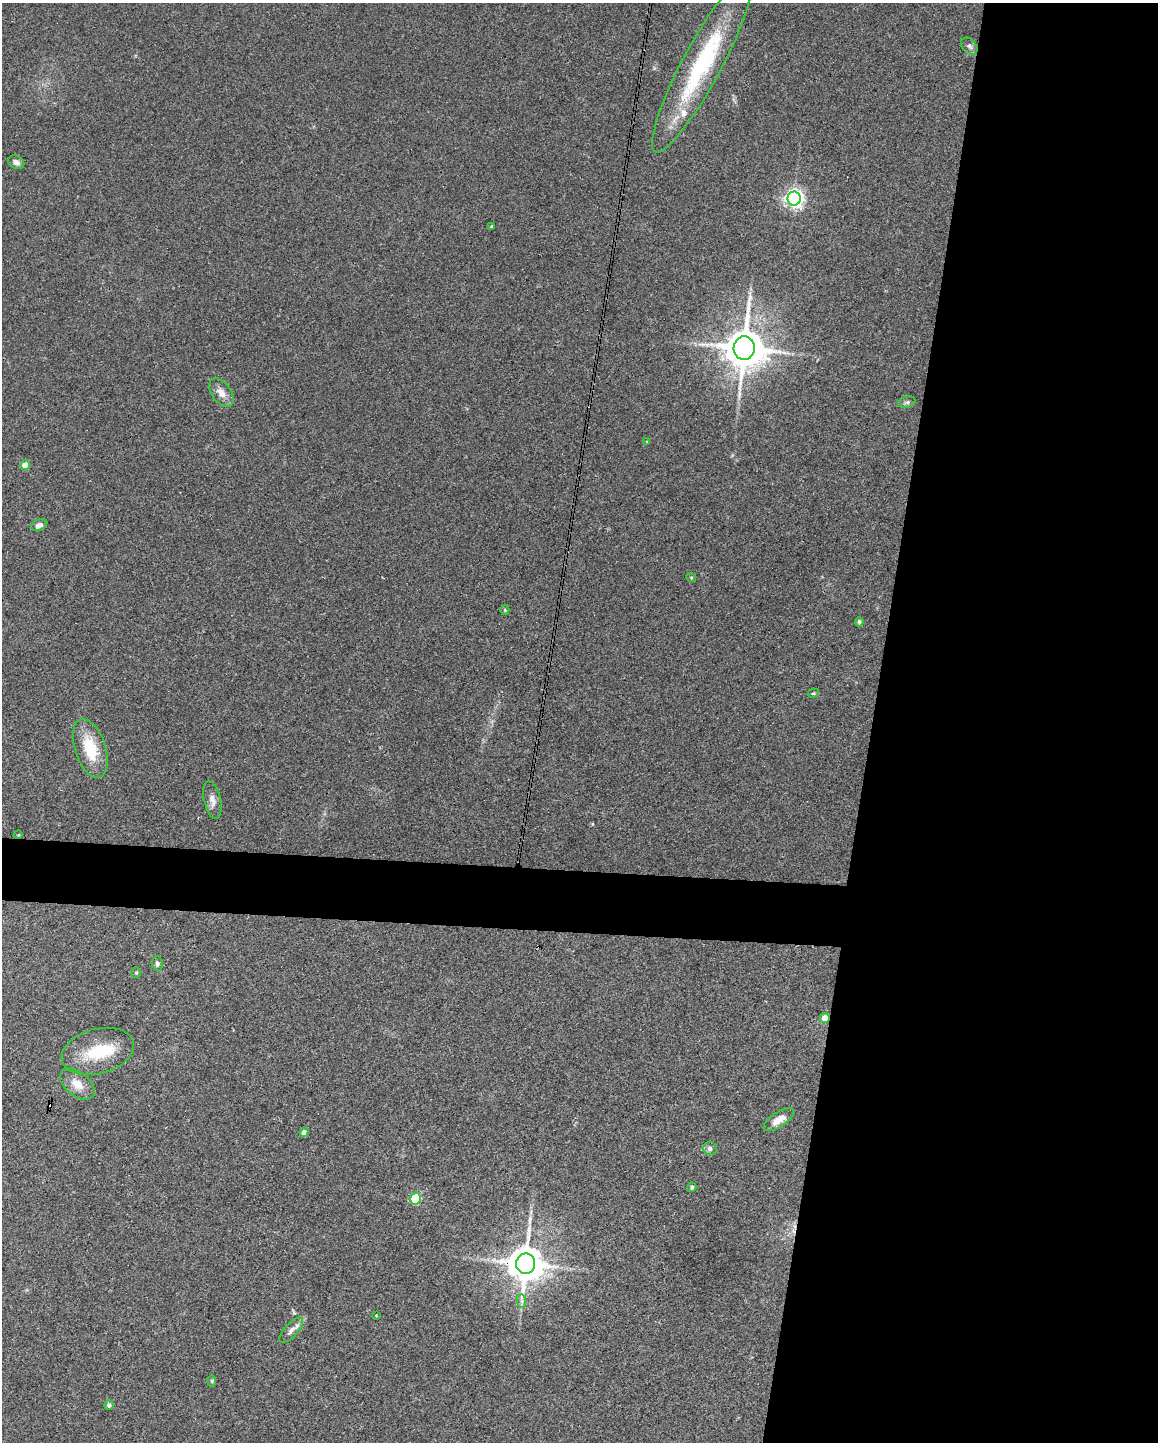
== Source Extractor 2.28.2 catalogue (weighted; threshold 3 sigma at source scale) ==
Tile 8 of 4 x 3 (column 4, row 2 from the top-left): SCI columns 3470-4625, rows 1661-3100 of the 4625 x 4647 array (HDU 1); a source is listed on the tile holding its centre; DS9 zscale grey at full resolution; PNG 1160 x 1444 px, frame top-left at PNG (2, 3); each listed source drawn as its Kron ellipse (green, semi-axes under 4 px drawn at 4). Shown black and unused: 28% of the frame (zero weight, under 3 of 4 exposures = <1% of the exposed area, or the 3 px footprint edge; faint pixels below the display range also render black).
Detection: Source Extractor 2.28.2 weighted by HDU 2 'WHT'; one run over the whole footprint, this tile lists its part. Background 0.0823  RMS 0.0066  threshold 0.0296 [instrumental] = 3 sigma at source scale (4.5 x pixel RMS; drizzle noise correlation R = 1.50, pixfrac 1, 0.05/0.05 arcsec/px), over >= 5 px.
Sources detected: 39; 1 inside a brighter object's white glare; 2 cosmic-ray / hot-pixel residue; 1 long thin detection or spike segment (spike, bleed or trail) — neither listed nor drawn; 1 inside a brighter listed object's ellipse — not listed separately; the other 34 listed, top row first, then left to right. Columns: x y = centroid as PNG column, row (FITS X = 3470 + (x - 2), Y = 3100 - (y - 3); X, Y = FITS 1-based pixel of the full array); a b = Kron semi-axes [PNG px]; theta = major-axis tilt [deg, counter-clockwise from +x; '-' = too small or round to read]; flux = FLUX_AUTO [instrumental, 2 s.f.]
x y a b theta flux
969 46 10 6 -46 2.3
702 64 100 19 62 82
16 162 8 6 -24 2.7
794 198 7 6 - 300
492 226 3 3 - 0.89
744 348 12 10 86 2400
221 393 16 9 -54 5.8
907 402 9 5 17 1.6
647 442 4 3 - 0.71
25 465 5 4 - 12
39 525 8 5 26 3.1
691 577 5 4 - 0.71
505 610 5 4 - 0.73
859 622 4 4 - 1.4
813 693 5 4 - 0.78
90 748 30 15 -72 24
212 800 19 8 -78 4.5
18 835 5 3 - 0.52
157 964 7 5 -87 1.7
136 973 5 5 - 0.89
825 1018 5 4 - 11
98 1051 37 22 15 29
77 1084 20 12 -38 9
779 1120 17 7 33 7.4
304 1132 4 4 - 3.8
710 1148 7 6 - 2.2
692 1187 5 4 - 1
416 1199 6 5 - 52
526 1264 10 9 - 1800
522 1301 7 4 -89 1.6
376 1315 3 3 - 0.58
291 1330 16 6 47 3.7
212 1381 6 4 -90 0.89
109 1405 5 4 - 2
Overlapping masked pixels (flux is a lower limit): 2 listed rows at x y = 825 1018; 526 1264